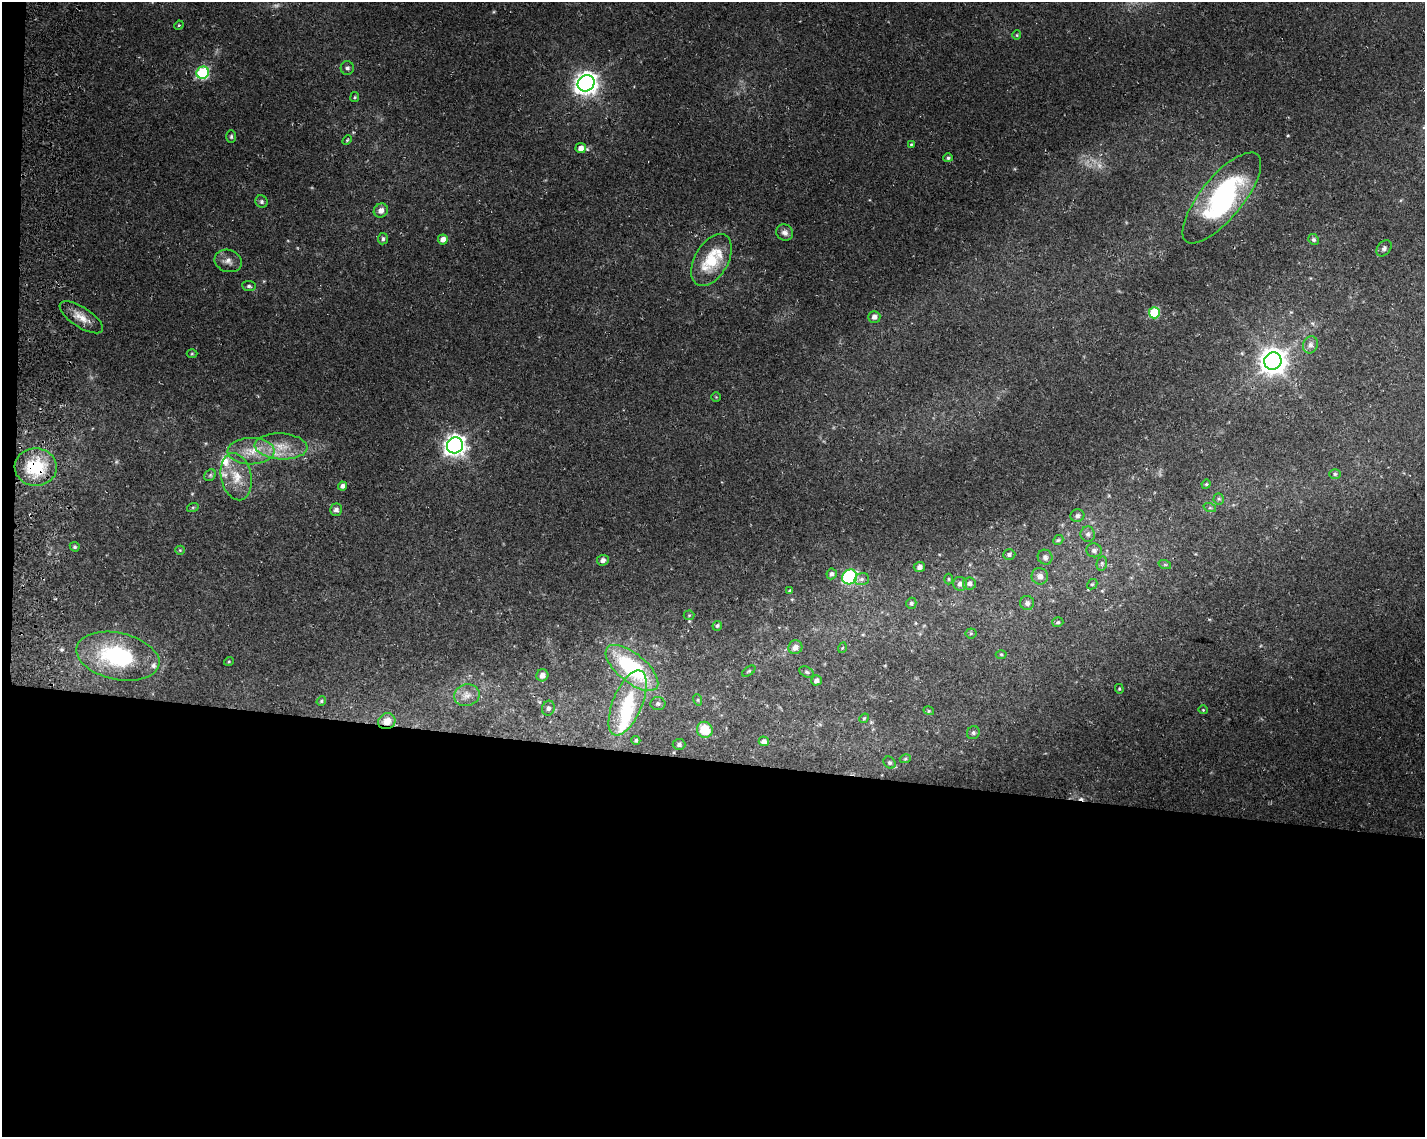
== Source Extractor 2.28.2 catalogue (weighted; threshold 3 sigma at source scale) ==
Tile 10 of 3 x 4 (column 1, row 4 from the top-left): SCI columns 343-1765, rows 3-1137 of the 4897 x 4553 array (HDU 1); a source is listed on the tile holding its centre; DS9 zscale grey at full resolution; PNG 1427 x 1139 px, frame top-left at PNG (2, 2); each listed source drawn as its Kron ellipse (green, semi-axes under 4 px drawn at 4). Shown black and unused: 34% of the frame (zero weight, under 3 of 4 exposures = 4% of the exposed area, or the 3 px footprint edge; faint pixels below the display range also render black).
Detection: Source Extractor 2.28.2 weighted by HDU 2 'WHT'; one run over the whole footprint, this tile lists its part. Background 0.0362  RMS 0.0051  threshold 0.0228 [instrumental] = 3 sigma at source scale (4.5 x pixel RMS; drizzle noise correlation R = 1.50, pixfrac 1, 0.0396/0.0396 arcsec/px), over >= 5 px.
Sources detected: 105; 2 too faint to see at this stretch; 2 inside a brighter object's white glare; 1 cosmic-ray / hot-pixel residue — neither listed nor drawn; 3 inside a brighter listed object's ellipse — not listed separately; the other 97 listed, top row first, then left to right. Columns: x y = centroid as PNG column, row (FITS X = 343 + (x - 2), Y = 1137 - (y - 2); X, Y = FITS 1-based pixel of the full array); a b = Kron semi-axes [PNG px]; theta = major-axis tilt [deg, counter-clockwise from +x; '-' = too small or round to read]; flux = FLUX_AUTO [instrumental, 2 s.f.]
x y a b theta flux
179 25 5 4 - 0.51
1017 35 4 4 - 0.56
347 68 7 6 - 1.4
203 73 6 6 - 53
586 83 9 8 - 370
355 97 5 4 - 0.62
231 136 6 5 - 0.85
347 140 5 3 - 0.58
911 144 4 3 - 0.59
581 148 5 5 - 3.2
948 158 5 4 - 0.88
1222 198 56 21 50 75
261 202 6 6 - 1.2
381 211 7 6 - 2.9
785 232 8 8 - 2.2
383 239 5 5 - 1.1
443 239 5 5 - 3.1
1314 239 5 5 - 1
1384 248 9 6 52 1.4
711 260 28 16 60 21
228 261 14 11 -18 3.4
249 286 6 5 - 1.1
1154 313 5 5 - 29
81 317 25 10 -33 6.4
874 317 6 6 - 2.4
1310 345 9 7 68 2
192 354 5 3 - 0.48
1273 361 9 8 - 550
716 397 4 4 - 0.44
455 445 8 7 - 320
281 446 26 13 -3 11
251 451 23 13 1 11
36 467 21 19 -4 22
1335 474 6 5 - 0.89
210 475 6 5 - 0.91
236 477 24 15 -78 11
1206 484 5 4 - 0.6
342 486 4 4 - 1.8
1219 499 5 5 - 0.86
193 507 6 4 19 0.58
1210 508 6 4 -18 0.72
336 510 6 6 - 1.8
1077 516 7 6 - 1.4
1088 534 8 7 - 1.6
1058 540 5 4 - 0.63
75 547 5 4 - 0.77
180 550 5 4 - 0.55
1094 550 7 7 - 1.7
1009 554 6 5 - 1.3
1045 557 7 7 - 1.8
603 560 6 5 - 1.9
1102 563 7 5 79 0.94
1165 565 6 4 -19 0.69
919 567 5 5 - 1.8
832 574 5 5 - 1.4
1040 576 8 8 - 2.9
850 577 8 7 - 50
862 579 7 5 16 1.3
948 579 5 3 - 0.52
969 583 6 6 - 1.8
960 584 7 6 - 2.4
1092 584 6 4 42 0.71
790 591 4 3 - 0.82
911 603 5 5 - 1
1027 603 7 7 - 1.8
689 615 5 5 - 0.55
1058 622 5 5 - 0.88
717 626 5 4 - 0.91
971 633 5 5 - 0.61
795 647 7 6 - 2.7
842 648 5 3 - 0.43
1001 654 5 3 - 0.55
118 656 42 23 -12 51
229 661 5 3 - 0.45
632 668 32 14 -39 45
749 671 7 4 35 0.7
807 672 8 5 -27 0.95
542 675 6 6 - 2.6
816 680 5 5 - 1.8
1119 689 5 4 - 0.56
467 695 13 10 13 4.1
698 700 6 3 -73 0.54
321 701 5 4 - 0.6
628 703 35 14 67 25
658 703 7 6 - 1.3
548 708 7 6 - 1.5
1203 710 4 4 - 0.47
929 711 5 3 - 0.47
864 718 5 4 - 0.54
387 721 9 8 - 4.9
705 730 8 7 - 12
973 733 7 6 - 1.1
636 740 4 4 - 0.96
764 741 5 4 - 2.6
679 744 6 5 - 1.2
905 759 5 3 - 0.61
889 763 6 5 - 0.99
Overlapping masked pixels (flux is a lower limit): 2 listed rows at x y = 36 467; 387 721